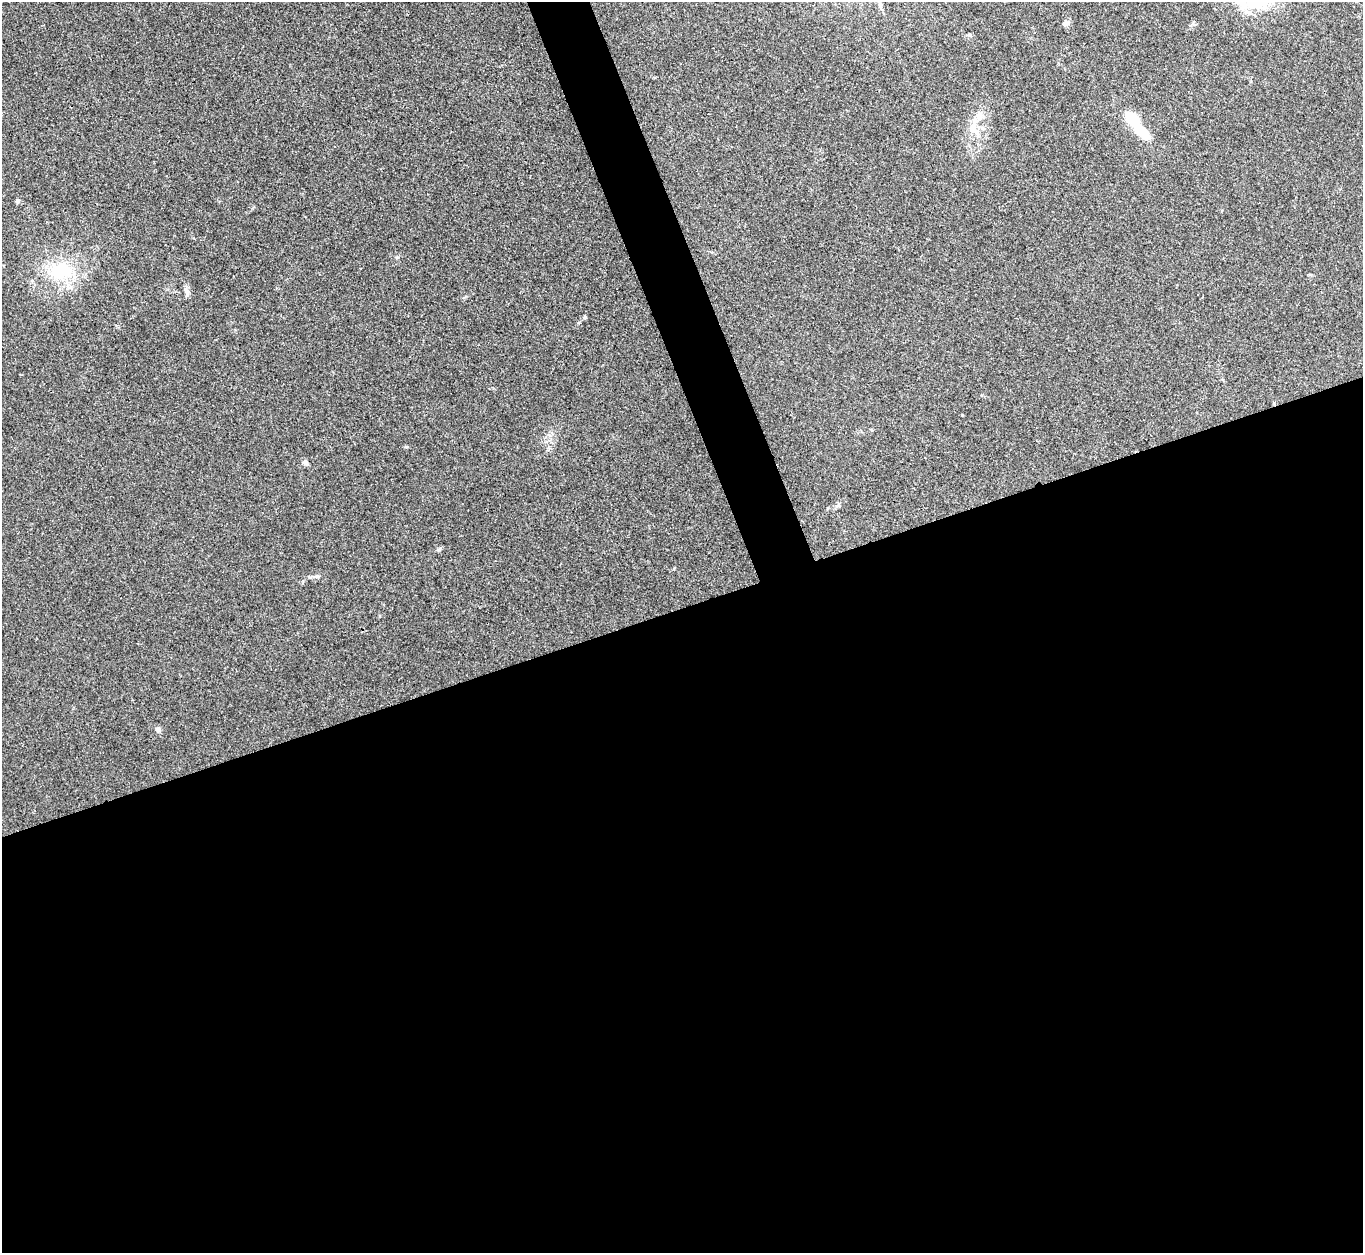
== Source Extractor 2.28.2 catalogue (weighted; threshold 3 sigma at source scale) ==
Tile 15 of 4 x 4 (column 3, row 4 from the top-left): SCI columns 2723-4083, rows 149-1399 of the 5443 x 5430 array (HDU 1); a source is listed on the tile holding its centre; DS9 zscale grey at full resolution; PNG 1365 x 1255 px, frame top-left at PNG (2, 2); no overlay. Shown black and unused: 54% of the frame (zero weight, under 3 of 4 exposures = <1% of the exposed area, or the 3 px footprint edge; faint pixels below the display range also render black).
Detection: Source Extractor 2.28.2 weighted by HDU 2 'WHT'; one run over the whole footprint, this tile lists its part. Background 0.0468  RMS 0.005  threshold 0.0226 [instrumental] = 3 sigma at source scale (4.5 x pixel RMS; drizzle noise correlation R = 1.50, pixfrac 1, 0.05/0.05 arcsec/px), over >= 5 px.
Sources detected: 11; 1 inside a brighter object's white glare — not listed; the other 10 listed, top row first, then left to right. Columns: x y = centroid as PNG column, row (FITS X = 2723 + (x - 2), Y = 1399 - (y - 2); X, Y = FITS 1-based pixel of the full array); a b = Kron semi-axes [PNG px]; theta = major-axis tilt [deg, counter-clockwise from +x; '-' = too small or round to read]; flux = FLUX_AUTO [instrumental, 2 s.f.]
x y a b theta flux
1066 23 9 6 15 1.7
979 115 11 8 90 3.6
974 130 21 9 -48 5.4
1141 131 24 11 -47 13
17 201 5 4 - 1.5
61 271 36 25 22 27
584 317 6 4 71 0.57
306 463 9 6 -60 1.1
317 576 9 4 1 1.1
158 729 8 6 -57 1.2
Unlisted compact peaks at least as high as the median listed source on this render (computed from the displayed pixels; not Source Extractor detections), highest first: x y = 440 548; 397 257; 406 447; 187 295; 674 568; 303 581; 970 35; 962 415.